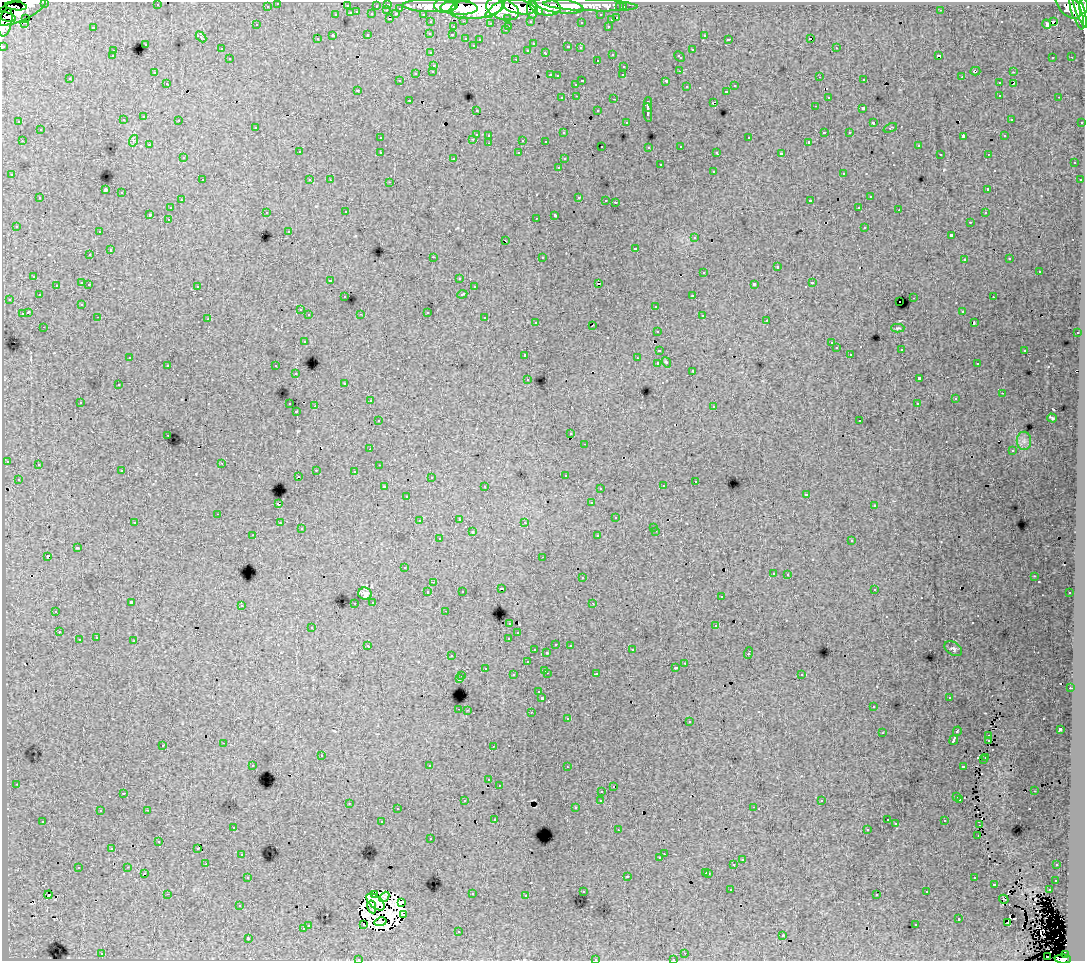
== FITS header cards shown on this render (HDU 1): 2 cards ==
NAXIS1  =                 1083
NAXIS2  =                  959

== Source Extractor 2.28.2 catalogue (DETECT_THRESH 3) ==
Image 1083 x 959 px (HDU 1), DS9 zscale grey, 1 PNG px = 1 image px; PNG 1087 x 963 px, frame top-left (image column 1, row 959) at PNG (2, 2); each listed source drawn as its Kron ellipse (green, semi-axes under 4 px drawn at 4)
Background 104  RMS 0.9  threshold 2.69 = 3 sigma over >= 5 px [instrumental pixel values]
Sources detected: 597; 18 with non-positive FLUX_AUTO (blend fragments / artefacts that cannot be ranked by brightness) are neither listed nor drawn; of the other 579, the 500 brightest by FLUX_AUTO listed and drawn (79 fainter detections omitted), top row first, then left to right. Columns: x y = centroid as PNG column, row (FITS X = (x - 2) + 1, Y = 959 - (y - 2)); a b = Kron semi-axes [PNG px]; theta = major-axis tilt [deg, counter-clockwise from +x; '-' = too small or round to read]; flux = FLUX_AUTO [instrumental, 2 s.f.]
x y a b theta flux
45 2 3 2 - 3700
278 3 3 3 - 2300
388 4 3 3 - 4800
157 5 3 2 - 130
590 5 47 6 -2 120000
1068 5 16 9 -52 100000
16 6 11 4 -6 29000
267 6 3 3 - 1700
347 6 3 3 - 830
376 6 3 2 - 930
430 6 27 6 -1 240000
445 6 11 7 0 170000
559 6 25 7 -8 210000
1084 6 8 3 89 86000
519 7 16 7 -11 300000
545 7 16 8 -11 260000
620 7 3 3 - 1000
623 7 3 3 - 2000
400 8 3 3 - 850
459 8 19 7 -1 300000
477 8 28 11 8 640000
502 9 17 10 -20 500000
532 9 9 5 -88 160000
1080 9 19 4 -71 250000
387 10 3 2 - 340
494 10 11 4 41 120000
941 10 3 2 - 150
18 11 30 10 23 340000
538 11 4 4 - 70000
1076 11 19 5 -72 200000
357 12 3 2 - 290
351 13 3 3 - 920
372 14 3 3 - 1100
396 14 4 3 - 750
423 14 3 2 - 2000
336 15 3 3 - 440
601 15 3 3 - 1600
6 17 10 4 -17 71000
25 18 2 2 - 400
508 18 3 3 - 1100
617 18 3 3 - 740
390 19 3 2 - 530
611 20 3 3 - 320
464 21 3 2 - 340
530 21 3 3 - 1500
5 22 14 6 77 210000
431 22 3 3 - 2200
581 22 3 3 - 120
1054 22 3 3 - 2600
24 23 2 2 - 88
490 23 3 2 - 81
1046 24 5 3 - 640
257 25 3 2 - 110
509 26 3 2 - 480
608 26 3 3 - 540
93 27 3 3 - 810
453 27 3 3 - 400
505 30 3 3 - 270
430 33 3 3 - 210
368 34 3 3 - 360
452 35 3 2 - 260
704 35 3 3 - 270
333 36 3 3 - 1200
201 37 6 4 -46 73
466 38 3 3 - 360
811 38 3 3 - 17000
317 39 3 3 - 190
480 39 3 3 - 200
728 39 3 2 - 150
145 44 3 3 - 450
533 44 3 3 - 130
473 45 3 3 - 210
3 46 3 3 - 4600
568 47 3 3 - 460
580 48 3 3 - 220
836 48 3 2 - 220
221 49 3 3 - 250
528 50 3 3 - 230
692 50 3 3 - 490
113 51 3 3 - 310
431 53 3 3 - 220
546 53 4 3 - 500
612 54 3 3 - 290
939 55 4 2 - 88
112 56 3 3 - 200
679 57 6 3 -43 470
1053 57 3 2 - 110
1071 57 3 2 - 170
230 59 3 3 - 330
516 59 3 2 - 630
597 60 3 3 - 270
434 65 3 3 - 370
624 66 3 3 - 370
433 71 3 3 - 240
679 71 3 2 - 74
975 71 5 3 - 240
154 72 3 3 - 200
1013 72 3 2 - 370
416 73 3 3 - 530
550 75 3 2 - 420
623 75 3 2 - 91
557 76 3 3 - 120
820 77 3 2 - 130
962 77 3 3 - 74
70 79 3 3 - 330
864 80 3 2 - 170
400 81 3 3 - 220
582 81 3 2 - 620
666 81 4 3 - 1100
167 83 3 2 - 190
999 83 3 3 - 320
576 84 3 3 - 280
1013 84 3 2 - 210
735 86 3 3 - 300
687 87 3 3 - 230
358 90 3 3 - 430
726 91 3 3 - 410
1000 95 3 3 - 350
576 96 3 2 - 140
828 97 3 3 - 310
1059 97 3 2 - 180
562 98 3 3 - 270
614 99 3 2 - 440
409 100 3 2 - 180
713 102 4 2 - 610
648 104 7 2 89 2700
815 106 3 2 - 180
863 108 3 3 - 1300
476 110 3 2 - 130
598 111 3 3 - 320
648 112 9 3 -82 2900
144 117 3 3 - 340
1011 119 3 3 - 190
123 120 3 3 - 240
179 120 3 2 - 210
19 122 3 3 - 160
626 122 3 3 - 160
1082 122 3 3 - 620
873 123 3 3 - 84
255 127 3 3 - 300
890 128 7 3 22 80
40 130 3 3 - 410
824 132 4 3 - 890
849 132 3 2 - 290
564 133 3 3 - 200
476 134 3 3 - 870
489 135 3 3 - 350
963 136 4 2 - 660
1005 136 3 3 - 140
380 138 3 3 - 250
749 138 3 3 - 430
473 139 3 2 - 260
523 140 3 3 - 780
22 141 3 2 - 320
133 141 6 4 73 93
546 141 3 3 - 180
809 142 3 3 - 99
489 143 3 2 - 190
149 145 3 2 - 200
918 145 3 3 - 330
602 146 2 2 - 98
681 146 3 3 - 250
649 147 3 3 - 270
299 152 3 3 - 370
380 152 3 3 - 400
717 152 3 3 - 240
519 153 3 3 - 280
781 154 4 3 - 1900
940 154 3 2 - 160
988 154 3 2 - 180
183 158 3 3 - 270
454 158 3 3 - 180
564 159 3 3 - 180
1074 163 3 3 - 200
660 165 3 3 - 650
559 167 3 2 - 310
713 171 3 3 - 430
844 173 3 3 - 330
12 175 3 3 - 150
202 180 3 2 - 290
310 180 3 3 - 180
330 180 3 2 - 89
1080 180 3 3 - 240
390 182 3 2 - 430
105 190 4 3 - 6900
988 190 3 3 - 300
122 193 3 3 - 420
579 197 3 3 - 560
870 197 3 3 - 380
40 198 3 3 - 280
181 200 3 2 - 210
606 200 3 2 - 180
810 201 4 3 - 1500
615 202 3 3 - 1200
859 207 3 2 - 180
170 208 3 3 - 290
899 210 3 2 - 220
266 212 3 2 - 160
346 212 3 2 - 230
985 213 3 2 - 190
150 214 3 3 - 1400
555 215 4 3 - 1900
536 218 3 2 - 75
168 219 3 2 - 210
970 222 3 2 - 200
16 226 3 3 - 140
865 227 3 3 - 480
289 231 3 3 - 240
99 232 3 2 - 180
951 235 3 3 - 1000
695 238 3 3 - 270
506 241 3 2 - 190
636 248 3 3 - 580
110 250 3 3 - 820
90 255 3 2 - 170
433 257 3 2 - 940
542 257 3 3 - 250
1010 259 3 3 - 150
964 260 3 3 - 220
777 267 3 3 - 840
704 272 3 3 - 460
1039 272 3 3 - 570
34 276 3 3 - 350
459 278 3 3 - 190
330 280 3 3 - 150
82 283 3 3 - 640
599 283 3 3 - 1300
812 283 3 3 - 550
89 284 3 2 - 270
754 284 4 3 - 1700
56 285 3 2 - 190
197 286 3 3 - 300
474 287 3 3 - 340
462 294 5 3 - 560
39 295 3 3 - 170
693 295 3 2 - 310
345 297 3 3 - 220
993 297 3 2 - 140
914 298 3 2 - 510
9 299 3 2 - 250
900 302 2 2 - 85
82 304 3 3 - 140
656 306 3 3 - 420
300 310 3 3 - 240
962 311 3 2 - 160
28 312 4 3 - 1500
427 312 3 3 - 430
22 314 3 3 - 800
361 314 3 2 - 100
309 315 3 3 - 230
702 315 3 2 - 260
98 317 3 2 - 200
485 318 3 3 - 500
208 319 3 2 - 96
767 320 3 2 - 130
536 322 3 3 - 260
974 323 3 2 - 95
592 326 3 2 - 130
44 327 3 2 - 280
898 328 7 4 1 78
657 331 3 3 - 270
1077 333 3 2 - 300
304 341 3 3 - 320
831 343 3 2 - 81
836 348 3 3 - 220
901 349 3 2 - 90
659 350 4 3 - 1000
1025 350 3 3 - 480
850 354 3 2 - 210
525 355 3 3 - 410
130 357 3 2 - 72
637 358 3 2 - 76
666 362 5 4 - 95
658 363 4 3 - 2600
977 364 3 3 - 180
168 365 3 3 - 340
276 366 3 3 - 400
693 371 3 3 - 73
296 374 3 2 - 210
919 378 4 3 - 2200
528 379 3 3 - 230
345 383 3 3 - 250
118 385 3 3 - 260
1003 393 3 2 - 140
955 399 3 3 - 120
370 401 3 2 - 190
80 402 3 2 - 190
290 404 3 2 - 490
917 404 3 3 - 230
315 406 2 2 - 600
714 406 3 2 - 300
296 412 3 3 - 130
1052 418 5 3 - 94
378 421 3 3 - 240
860 421 3 3 - 150
571 434 3 3 - 160
168 435 3 2 - 210
1024 441 9 7 89 300
585 444 3 2 - 120
370 449 2 2 - 120
1013 451 3 3 - 300
7 461 3 3 - 240
222 463 3 2 - 120
38 465 3 3 - 220
379 465 3 2 - 76
316 470 3 2 - 300
122 471 3 3 - 330
354 471 3 2 - 130
565 475 3 3 - 180
298 476 2 2 - 79
431 478 3 2 - 100
18 479 3 3 - 220
695 481 3 2 - 260
485 486 3 2 - 230
663 486 3 3 - 230
384 487 3 3 - 85
600 488 3 2 - 170
806 494 3 3 - 170
407 496 3 3 - 200
591 503 3 3 - 240
278 504 3 3 - 1000
874 506 3 3 - 130
218 514 3 2 - 330
616 518 3 3 - 360
459 519 3 3 - 310
419 521 3 3 - 200
525 522 3 3 - 130
135 523 3 2 - 83
280 523 3 3 - 150
654 527 3 3 - 200
301 529 3 3 - 150
656 531 3 2 - 300
472 532 3 3 - 660
253 535 3 2 - 73
598 536 3 3 - 360
439 539 3 3 - 320
852 540 3 3 - 310
77 548 4 3 - 910
47 556 3 3 - 1400
543 557 3 2 - 110
404 568 3 3 - 200
773 573 3 3 - 210
788 574 3 2 - 320
1034 576 3 2 - 88
582 578 3 3 - 310
433 582 4 2 - 120
501 588 3 2 - 91
874 589 3 3 - 310
462 591 3 3 - 250
428 592 3 3 - 480
1070 593 3 3 - 330
365 594 7 6 - 260
721 597 3 3 - 200
131 602 4 3 - 95
373 602 3 3 - 220
355 603 3 2 - 240
593 603 3 2 - 91
241 605 3 3 - 350
56 611 3 2 - 240
445 611 3 2 - 140
510 623 3 3 - 360
716 626 3 3 - 540
312 627 3 3 - 300
59 632 3 2 - 230
518 633 3 2 - 110
96 638 3 3 - 310
509 638 4 3 - 670
79 640 3 3 - 550
134 641 3 3 - 670
556 644 3 3 - 250
368 645 3 3 - 270
570 645 3 2 - 220
953 649 9 6 -32 150
535 650 3 3 - 240
632 650 3 2 - 220
547 653 3 3 - 90
748 653 6 3 70 770
451 656 3 2 - 150
527 662 3 3 - 390
685 663 3 2 - 160
485 668 3 3 - 240
676 668 3 3 - 170
545 670 3 3 - 360
547 673 3 2 - 480
596 674 4 3 - 130
801 674 3 3 - 320
513 675 3 3 - 290
462 676 3 2 - 290
459 679 3 3 - 1400
1070 688 3 2 - 220
539 692 3 3 - 140
949 697 3 2 - 110
542 698 3 3 - 1900
873 707 3 2 - 200
459 709 3 2 - 470
467 710 3 2 - 340
531 712 3 2 - 330
568 719 3 3 - 94
689 722 3 3 - 390
1060 729 4 3 - 2300
957 731 5 3 - 910
882 733 3 2 - 86
988 735 3 2 - 71
954 740 5 3 - 2400
988 741 3 2 - 96
224 743 3 2 - 310
163 745 3 3 - 330
493 746 3 2 - 76
321 756 3 3 - 680
986 758 3 3 - 100
983 760 3 3 - 97
253 765 3 2 - 130
430 766 3 3 - 3400
963 766 4 3 - 610
567 767 3 2 - 190
489 780 3 3 - 130
16 784 3 2 - 270
499 785 3 2 - 78
613 786 3 2 - 120
602 791 3 2 - 280
1034 791 3 2 - 120
123 793 3 2 - 140
957 797 3 3 - 300
960 799 3 3 - 140
601 800 3 3 - 250
465 801 3 3 - 210
822 801 3 3 - 130
349 803 3 2 - 300
754 807 3 2 - 220
575 808 3 3 - 230
397 809 3 2 - 130
147 810 3 2 - 460
100 811 3 3 - 210
495 819 3 2 - 99
887 820 3 3 - 160
43 821 3 3 - 230
945 821 3 3 - 380
382 822 3 3 - 570
896 824 3 3 - 87
979 825 2 2 - 84
233 827 3 3 - 190
867 829 3 2 - 150
618 830 3 2 - 110
978 836 3 2 - 74
431 839 3 2 - 170
159 842 3 3 - 160
198 848 3 2 - 130
112 849 3 2 - 89
242 854 3 2 - 230
664 854 2 2 - 250
660 858 3 3 - 230
742 860 3 3 - 460
206 864 2 2 - 180
734 864 3 3 - 950
1057 865 3 3 - 300
128 867 3 2 - 230
78 868 3 3 - 530
706 872 3 3 - 340
144 873 3 3 - 380
709 873 3 3 - 490
627 876 3 3 - 510
248 877 3 3 - 260
974 878 3 3 - 360
1056 880 3 3 - 340
994 884 3 3 - 670
731 890 3 2 - 210
1049 890 3 3 - 170
583 891 3 3 - 190
927 892 3 3 - 200
167 894 3 2 - 860
472 894 3 3 - 390
48 895 4 2 - 240
374 895 3 2 - 130
877 895 3 3 - 150
526 896 3 2 - 140
384 897 6 3 49 220
1004 899 5 2 - 100
376 902 11 6 -41 130
402 902 4 2 - 120
240 906 3 3 - 240
372 907 6 4 -79 120
403 915 3 3 - 86
959 919 3 3 - 480
381 922 6 2 13 170
1008 922 3 3 - 180
308 925 3 3 - 290
364 925 3 2 - 200
916 925 3 3 - 210
303 929 3 3 - 390
459 931 3 2 - 82
783 935 3 3 - 77
248 938 3 3 - 1600
685 953 3 2 - 190
102 954 3 2 - 450
1065 955 4 3 - 41000
1047 956 2 2 - 160
358 959 3 2 - 130
595 959 3 3 - 570
673 959 3 2 - 160
1063 959 8 4 -2 92000
At the frame edge (FLAGS 8, measured only in part): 9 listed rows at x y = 45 2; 278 3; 1084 6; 5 22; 3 46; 358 959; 595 959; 673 959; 1063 959
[79 fainter detections neither listed nor drawn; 18 non-positive-flux detections neither listed nor drawn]